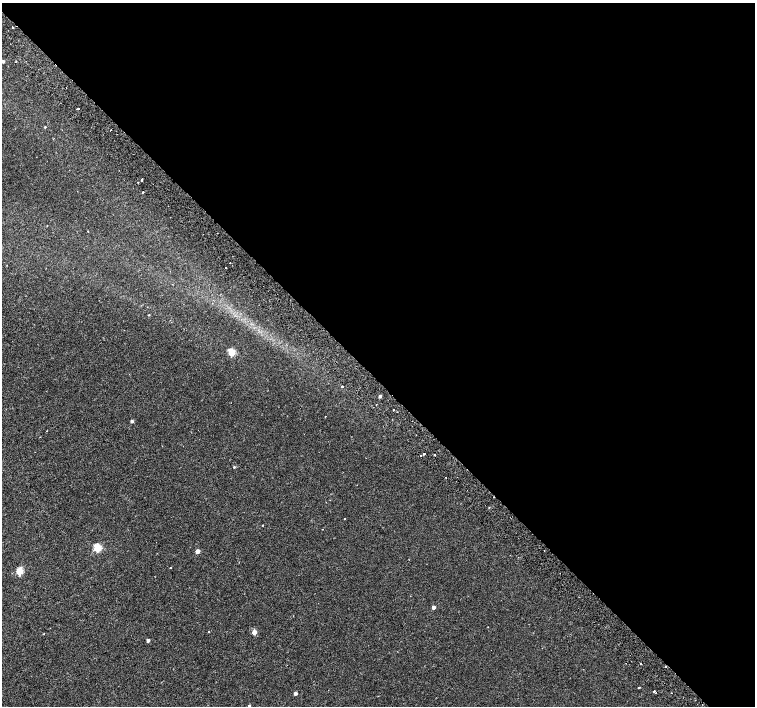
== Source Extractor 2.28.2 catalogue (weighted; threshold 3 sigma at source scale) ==
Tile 8 of 4 x 4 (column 4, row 2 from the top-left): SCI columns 4569-6074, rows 3080-4487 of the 6118 x 6093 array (HDU 1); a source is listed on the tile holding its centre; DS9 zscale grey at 2 x 2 block average (1 PNG px = mean of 2 x 2 image px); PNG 757 x 708 px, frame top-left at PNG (2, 3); no overlay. Shown black and unused: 54% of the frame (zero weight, under 2 of 3 exposures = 3% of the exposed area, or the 3 px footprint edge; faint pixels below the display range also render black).
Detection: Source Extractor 2.28.2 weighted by HDU 2 'WHT'; one run over the whole footprint, this tile lists its part. Background 0.00139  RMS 0.0023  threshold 0.0105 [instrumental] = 3 sigma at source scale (4.5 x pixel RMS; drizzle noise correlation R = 1.50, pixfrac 1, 0.0396/0.0396 arcsec/px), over >= 5 px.
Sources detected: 44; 1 cosmic-ray / hot-pixel residue — not listed; the other 43 listed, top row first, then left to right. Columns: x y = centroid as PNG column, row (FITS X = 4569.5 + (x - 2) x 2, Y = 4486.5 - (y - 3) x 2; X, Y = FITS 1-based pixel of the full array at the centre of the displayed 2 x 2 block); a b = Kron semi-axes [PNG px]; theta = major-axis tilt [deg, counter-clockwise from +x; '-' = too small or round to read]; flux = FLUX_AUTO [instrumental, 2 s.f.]
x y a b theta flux
12 27 2 2 - 3.1
3 61 2 2 - 2
16 61 2 2 - 1.4
78 109 3 2 - 4
45 127 3 2 - 0.49
110 130 2 2 - 0.42
142 178 2 2 - 5.9
142 180 2 2 - 3.3
137 182 2 2 - 0.26
143 192 2 2 - 0.47
47 226 2 2 - 0.19
226 268 2 2 - 1
148 315 2 2 - 0.27
231 352 3 3 - 26
342 386 2 2 - 1.3
380 396 2 2 - 2.2
393 410 2 2 - 0.9
325 416 2 2 - 0.3
132 421 3 2 - 1.3
424 454 2 2 - 4.9
435 455 2 2 - 4.5
421 456 2 2 - 0.5
234 467 3 3 - 0.53
446 477 2 2 - 0.22
345 519 2 2 - 0.42
263 525 2 2 - 0.24
322 529 2 2 - 0.2
97 548 3 3 - 38
198 551 3 2 - 5.1
170 568 2 2 - 1.1
19 571 3 3 - 21
433 607 2 2 - 3.1
209 631 2 2 - 0.4
254 632 3 2 - 6.8
148 640 2 2 - 2.5
641 663 2 2 - 1.3
666 667 2 2 - 0.78
639 687 2 2 - 0.78
654 691 2 2 - 1.4
295 693 2 2 - 2.1
656 693 2 2 - 0.79
671 693 2 2 - 0.29
249 706 3 2 - 0.85
Overlapping masked pixels (flux is a lower limit): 1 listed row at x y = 666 667
Isophote crosses this tile's border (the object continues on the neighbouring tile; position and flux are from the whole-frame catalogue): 2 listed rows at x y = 3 61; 249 706
Diffuse or blended objects may show on this block-average render without a row.